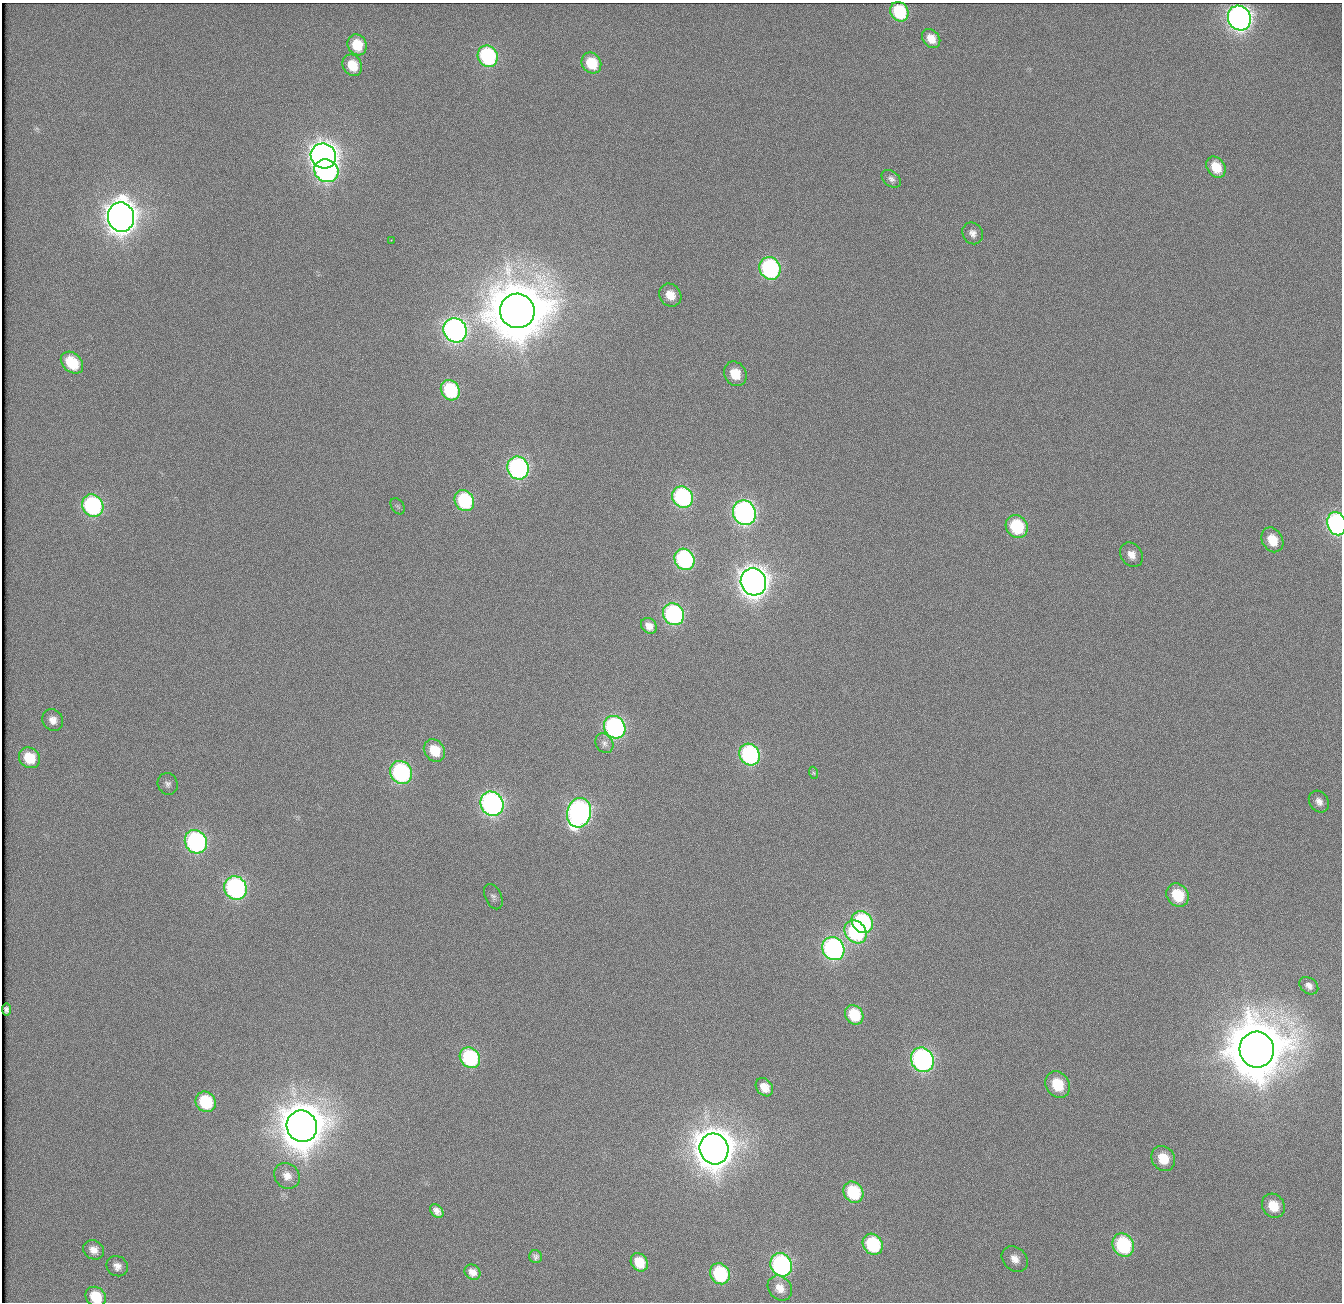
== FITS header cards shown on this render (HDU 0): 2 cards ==
NAXIS1  =                 1340          /
NAXIS2  =                 1300          /

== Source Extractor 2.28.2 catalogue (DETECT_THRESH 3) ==
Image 1340 x 1300 px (HDU 0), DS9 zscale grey, 1 PNG px = 1 image px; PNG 1344 x 1304 px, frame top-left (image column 1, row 1300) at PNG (2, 3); each listed source drawn as its Kron ellipse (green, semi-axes under 4 px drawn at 4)
Background 110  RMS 2.7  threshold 8.17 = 3 sigma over >= 5 px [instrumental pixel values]
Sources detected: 82; all 82 listed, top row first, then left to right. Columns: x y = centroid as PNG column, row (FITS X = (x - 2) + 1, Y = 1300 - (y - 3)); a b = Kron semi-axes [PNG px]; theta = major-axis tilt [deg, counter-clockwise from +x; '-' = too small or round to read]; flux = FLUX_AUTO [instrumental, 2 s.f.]
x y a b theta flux
899 12 10 8 -58 1.3e+04
1239 18 12 11 - 1.1e+05
931 39 10 8 -50 2.5e+03
357 45 11 9 -63 5.6e+03
488 56 11 9 -60 2.5e+04
591 63 11 9 -57 6.2e+03
352 65 11 9 -59 4.2e+03
323 156 13 12 - 2.0e+05
1216 167 11 9 -54 4.7e+03
326 171 12 11 - 4.8e+04
891 179 11 7 -38 7.9e+02
121 217 15 13 -82 3.1e+05
973 233 11 9 -57 1.1e+03
391 240 3 2 - 4.5e+02
770 268 11 10 - 3.5e+04
670 295 12 10 -49 3.1e+03
517 311 17 17 - 1.7e+06
455 330 12 11 - 7.7e+04
72 363 13 9 -43 7.6e+03
735 374 13 10 -59 4.7e+03
450 390 10 9 - 1.4e+04
518 468 12 10 -59 4.9e+04
682 497 11 10 - 3.3e+04
464 501 11 9 -58 1.6e+04
93 505 11 10 - 3.2e+04
398 506 9 6 -55 4.8e+02
744 513 12 11 - 7.6e+04
1337 524 12 9 -74 5.0e+04
1017 526 12 10 -52 1.4e+04
1272 540 13 10 -59 4.6e+03
1131 555 13 10 -54 1.9e+03
684 559 11 9 -56 3.1e+04
753 582 14 12 -67 2.4e+05
673 614 11 10 - 3.7e+04
649 626 9 7 -43 1.3e+03
53 720 11 10 - 1.5e+03
615 727 12 10 -55 4.6e+04
604 743 10 8 -55 8.6e+02
434 751 12 10 -51 4.8e+03
749 755 11 10 - 3.1e+04
29 758 11 10 - 6.5e+03
401 772 12 10 -57 3.5e+04
814 773 6 4 -70 2.2e+02
168 784 11 10 - 8.8e+02
1319 801 11 9 -53 1.4e+03
492 804 12 11 - 7.1e+04
579 813 15 12 78 7.7e+04
196 842 12 11 - 4.5e+04
235 888 12 11 - 4.9e+04
1178 895 12 10 -53 8.5e+03
493 897 13 8 -64 1.0e+03
862 922 11 10 - 2.6e+04
856 932 12 10 -51 2.0e+04
833 949 12 10 -54 5.2e+04
1309 986 10 7 -37 1.0e+03
6 1010 6 4 -82 5.2e+02
854 1015 10 8 -54 6.8e+03
1257 1050 18 17 - 1.6e+06
470 1058 11 9 -47 2.0e+04
922 1060 12 11 - 5.9e+04
1058 1085 14 11 -54 7.8e+03
764 1087 10 7 -49 2.2e+03
206 1102 11 9 -48 1.0e+04
302 1126 16 15 - 8.2e+05
714 1149 15 14 - 6.1e+05
1163 1158 13 11 -57 5.1e+03
287 1176 14 12 -48 1.9e+03
853 1192 11 9 -55 1.1e+04
1273 1206 13 11 -56 4.8e+03
437 1211 8 5 -48 9.5e+02
873 1244 11 9 -54 1.4e+04
1123 1245 12 10 -58 2.0e+04
94 1250 11 9 -31 1.5e+03
536 1257 7 6 - 4.8e+02
1015 1259 14 11 -42 2.1e+03
639 1262 10 8 -54 3.9e+03
781 1265 12 10 -60 4.3e+04
117 1266 11 10 - 1.3e+03
472 1272 8 7 - 1.2e+03
720 1274 11 9 -56 1.5e+04
780 1288 13 11 -49 2.1e+03
96 1297 11 9 -41 5.0e+03
At the frame edge (FLAGS 8, measured only in part): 2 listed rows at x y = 1337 524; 96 1297